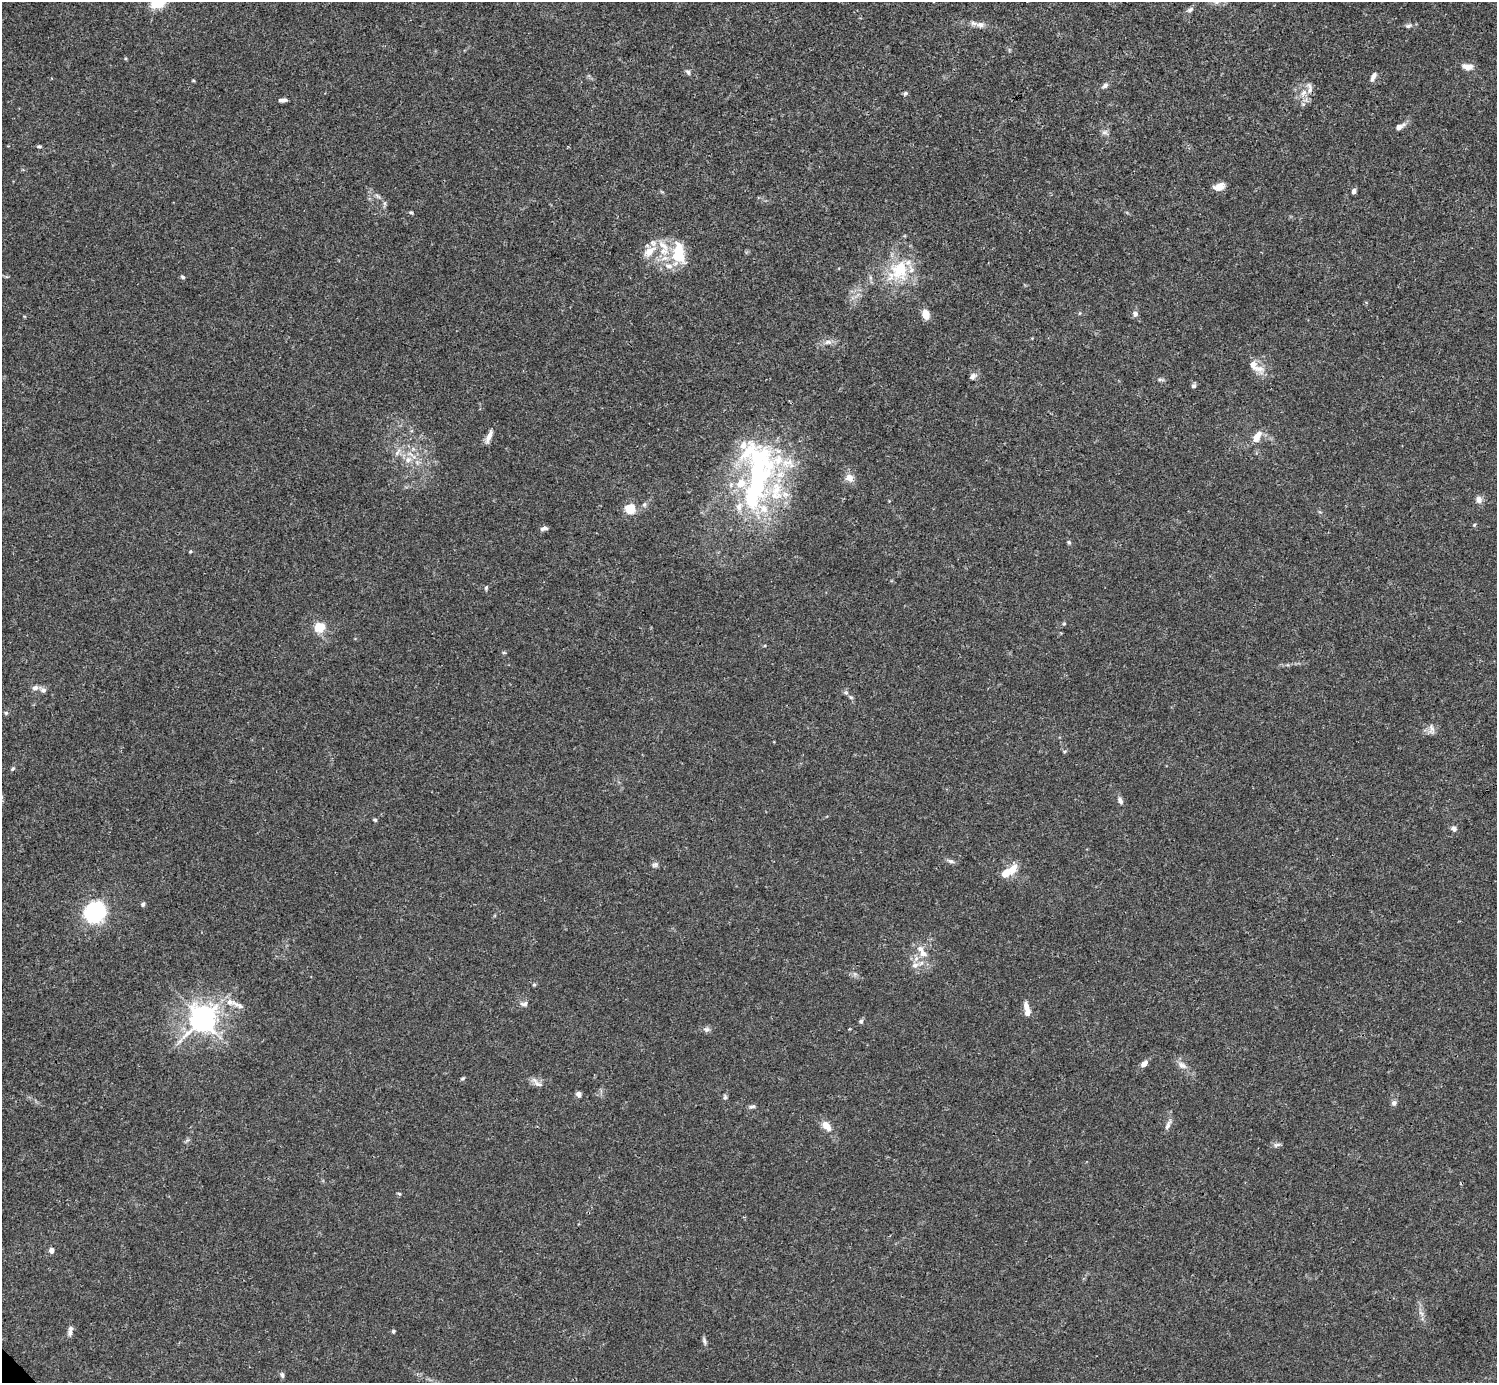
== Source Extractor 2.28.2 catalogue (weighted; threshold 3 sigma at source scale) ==
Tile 10 of 4 x 4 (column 2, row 3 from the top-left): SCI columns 1496-2990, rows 1539-2919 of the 5982 x 5981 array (HDU 1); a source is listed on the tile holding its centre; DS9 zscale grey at full resolution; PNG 1499 x 1385 px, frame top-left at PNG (2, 2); no overlay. Shown black and unused: <1% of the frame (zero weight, under 3 of 4 exposures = <1% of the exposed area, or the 3 px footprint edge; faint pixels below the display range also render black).
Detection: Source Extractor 2.28.2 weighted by HDU 2 'WHT'; one run over the whole footprint, this tile lists its part. Background 0.0165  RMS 0.0022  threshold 0.00972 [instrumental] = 3 sigma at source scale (4.5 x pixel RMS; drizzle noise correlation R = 1.50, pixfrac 1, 0.05/0.05 arcsec/px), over >= 5 px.
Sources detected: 97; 11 inside a brighter listed object's ellipse — not listed separately; the other 86 listed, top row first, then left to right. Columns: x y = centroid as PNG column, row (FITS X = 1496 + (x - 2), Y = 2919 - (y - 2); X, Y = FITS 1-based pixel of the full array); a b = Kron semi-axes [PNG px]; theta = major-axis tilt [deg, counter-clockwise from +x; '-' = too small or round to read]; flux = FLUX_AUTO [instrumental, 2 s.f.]
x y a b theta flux
1190 10 9 6 34 0.63
980 25 12 8 1 1.2
1408 26 9 6 13 0.55
1467 67 13 7 -4 1.6
688 72 8 6 -55 0.48
1373 77 13 5 65 1
1105 85 8 6 44 0.67
1310 88 17 6 -80 1.2
1303 93 10 5 45 1
905 94 6 5 - 0.41
282 100 10 4 3 0.79
1399 127 13 6 28 1.2
1104 132 7 6 - 0.64
39 146 7 4 -2 0.34
1219 186 13 8 18 1.8
1354 191 6 5 - 0.66
378 196 9 3 -45 0.45
411 212 5 4 - 0.28
649 251 18 10 41 2.7
678 253 29 16 -86 7.3
899 271 35 25 47 11
182 277 6 4 -28 0.33
925 314 10 7 -75 2.2
1135 314 7 7 - 0.67
828 342 10 6 1 0.95
1259 369 15 12 -32 2.2
973 376 10 6 40 0.76
1160 380 8 4 -8 0.42
1194 386 5 5 - 0.55
1258 435 15 9 61 1.9
489 436 17 6 66 1.5
397 452 12 5 55 0.97
408 459 9 8 - 1.4
758 474 99 41 82 54
849 478 11 10 - 1.7
1479 500 9 8 - 1
644 504 7 5 68 0.48
630 509 5 5 - 15
1474 525 5 4 - 0.24
544 528 8 5 15 0.69
1069 542 6 5 - 0.31
190 551 4 4 - 0.23
486 588 6 4 71 0.32
319 627 15 14 - 3
504 653 5 3 - 0.24
35 688 8 6 13 0.87
43 690 8 7 - 0.71
851 697 6 5 - 0.39
6 713 6 5 - 0.32
1431 729 15 7 -86 1
13 769 6 4 42 0.34
1120 801 9 6 -60 0.79
375 820 5 4 - 0.3
1454 828 7 6 - 0.72
951 861 10 5 -15 0.64
655 865 9 6 26 0.58
1012 869 15 9 59 2.4
143 904 5 4 - 0.44
95 912 21 19 49 19
923 953 13 9 -54 2.1
915 965 10 8 19 1.4
534 985 5 4 - 0.26
524 1004 10 7 2 0.77
238 1005 19 7 -24 1.5
1026 1006 11 6 -76 1.3
1027 1013 7 6 - 1.4
202 1019 9 8 - 230
861 1021 6 5 - 0.53
706 1029 9 6 -12 0.68
1144 1064 8 5 40 1.3
1182 1065 15 8 -32 1.4
462 1078 6 4 20 0.3
538 1084 16 7 -28 1.2
579 1094 6 5 - 0.86
725 1097 7 5 86 0.39
1394 1103 8 6 75 0.64
752 1106 10 5 11 0.49
1168 1125 16 5 66 0.92
826 1126 14 8 -48 2.2
1277 1145 11 4 23 0.54
399 1194 6 4 -4 0.25
51 1250 6 5 - 0.99
393 1331 4 4 - 0.33
70 1333 11 6 74 0.9
704 1341 10 5 -80 0.56
282 1375 8 5 -75 0.49
Overlapping masked pixels (flux is a lower limit): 1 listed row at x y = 758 474